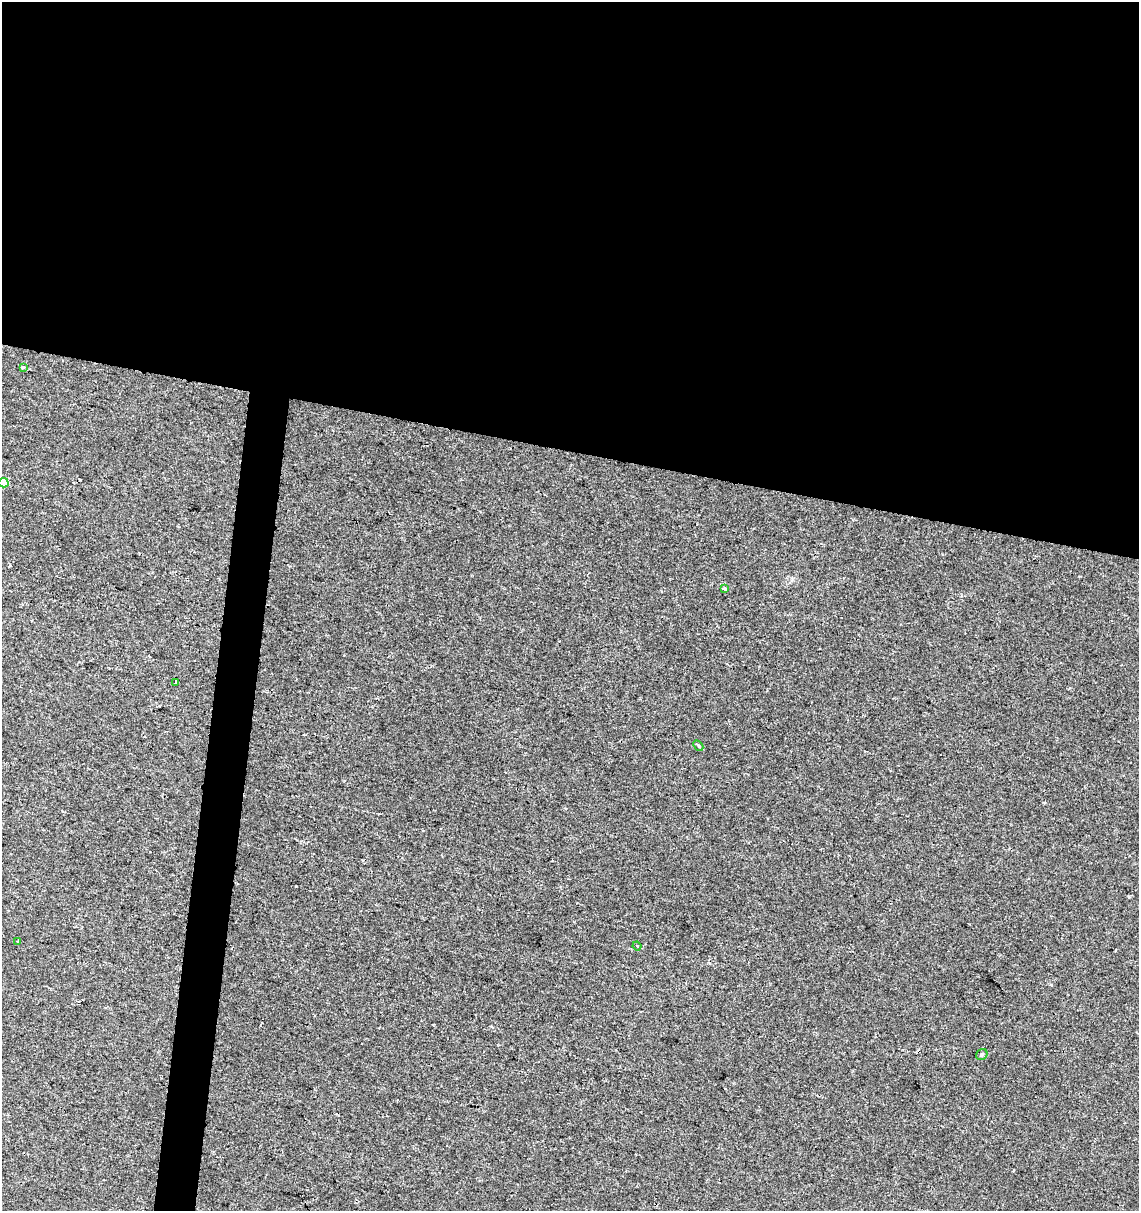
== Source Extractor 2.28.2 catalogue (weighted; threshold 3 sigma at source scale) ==
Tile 3 of 4 x 4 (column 3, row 1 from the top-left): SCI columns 2499-3635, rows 3637-4845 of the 5057 x 4845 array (HDU 1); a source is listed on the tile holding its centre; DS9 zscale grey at full resolution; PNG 1141 x 1213 px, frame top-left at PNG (2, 2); each listed source drawn as its Kron ellipse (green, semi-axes under 4 px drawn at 4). Shown black and unused: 40% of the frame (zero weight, under 2 of 3 exposures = <1% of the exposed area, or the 3 px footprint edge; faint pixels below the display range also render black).
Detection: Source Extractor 2.28.2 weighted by HDU 2 'WHT'; one run over the whole footprint, this tile lists its part. Background 0.0117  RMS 0.0051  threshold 0.0231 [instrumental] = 3 sigma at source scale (4.5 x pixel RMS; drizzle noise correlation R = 1.50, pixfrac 1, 0.0396/0.0396 arcsec/px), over >= 5 px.
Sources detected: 9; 1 cosmic-ray / hot-pixel residue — neither listed nor drawn; the other 8 listed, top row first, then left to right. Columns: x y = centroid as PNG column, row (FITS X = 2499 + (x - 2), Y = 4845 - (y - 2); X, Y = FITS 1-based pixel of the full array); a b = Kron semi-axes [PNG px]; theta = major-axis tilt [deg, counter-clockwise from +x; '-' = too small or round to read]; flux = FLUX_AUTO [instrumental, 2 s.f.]
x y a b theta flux
23 367 3 3 - 4.8
3 483 5 4 - 11
725 589 4 3 - 2.8
175 682 3 3 - 1.2
698 746 6 3 -48 0.79
18 941 3 3 - 0.4
637 946 4 3 - 0.5
982 1055 6 5 - 0.82
Isophote crosses this tile's border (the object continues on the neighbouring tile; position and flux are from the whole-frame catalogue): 1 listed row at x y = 3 483